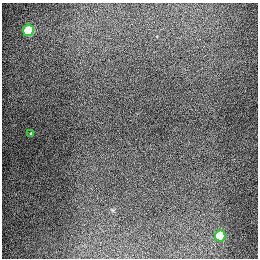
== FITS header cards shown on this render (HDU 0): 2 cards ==
NAXIS1  =                  256
NAXIS2  =                  256

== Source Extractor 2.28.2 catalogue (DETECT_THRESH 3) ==
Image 256 x 256 px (HDU 0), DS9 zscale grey, 1 PNG px = 1 image px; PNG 260 x 260 px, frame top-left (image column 1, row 256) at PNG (2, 3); each listed source drawn as its Kron ellipse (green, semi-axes under 4 px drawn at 4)
Background 1290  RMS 27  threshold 80.1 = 3 sigma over >= 5 px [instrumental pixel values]
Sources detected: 3; all 3 listed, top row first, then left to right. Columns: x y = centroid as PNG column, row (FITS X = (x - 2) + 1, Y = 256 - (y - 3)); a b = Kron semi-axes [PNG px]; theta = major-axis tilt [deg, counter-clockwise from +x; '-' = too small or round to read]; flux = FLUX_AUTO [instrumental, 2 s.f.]
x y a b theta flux
28 30 5 5 - 93000
31 134 3 3 - 2300
220 236 6 5 - 67000